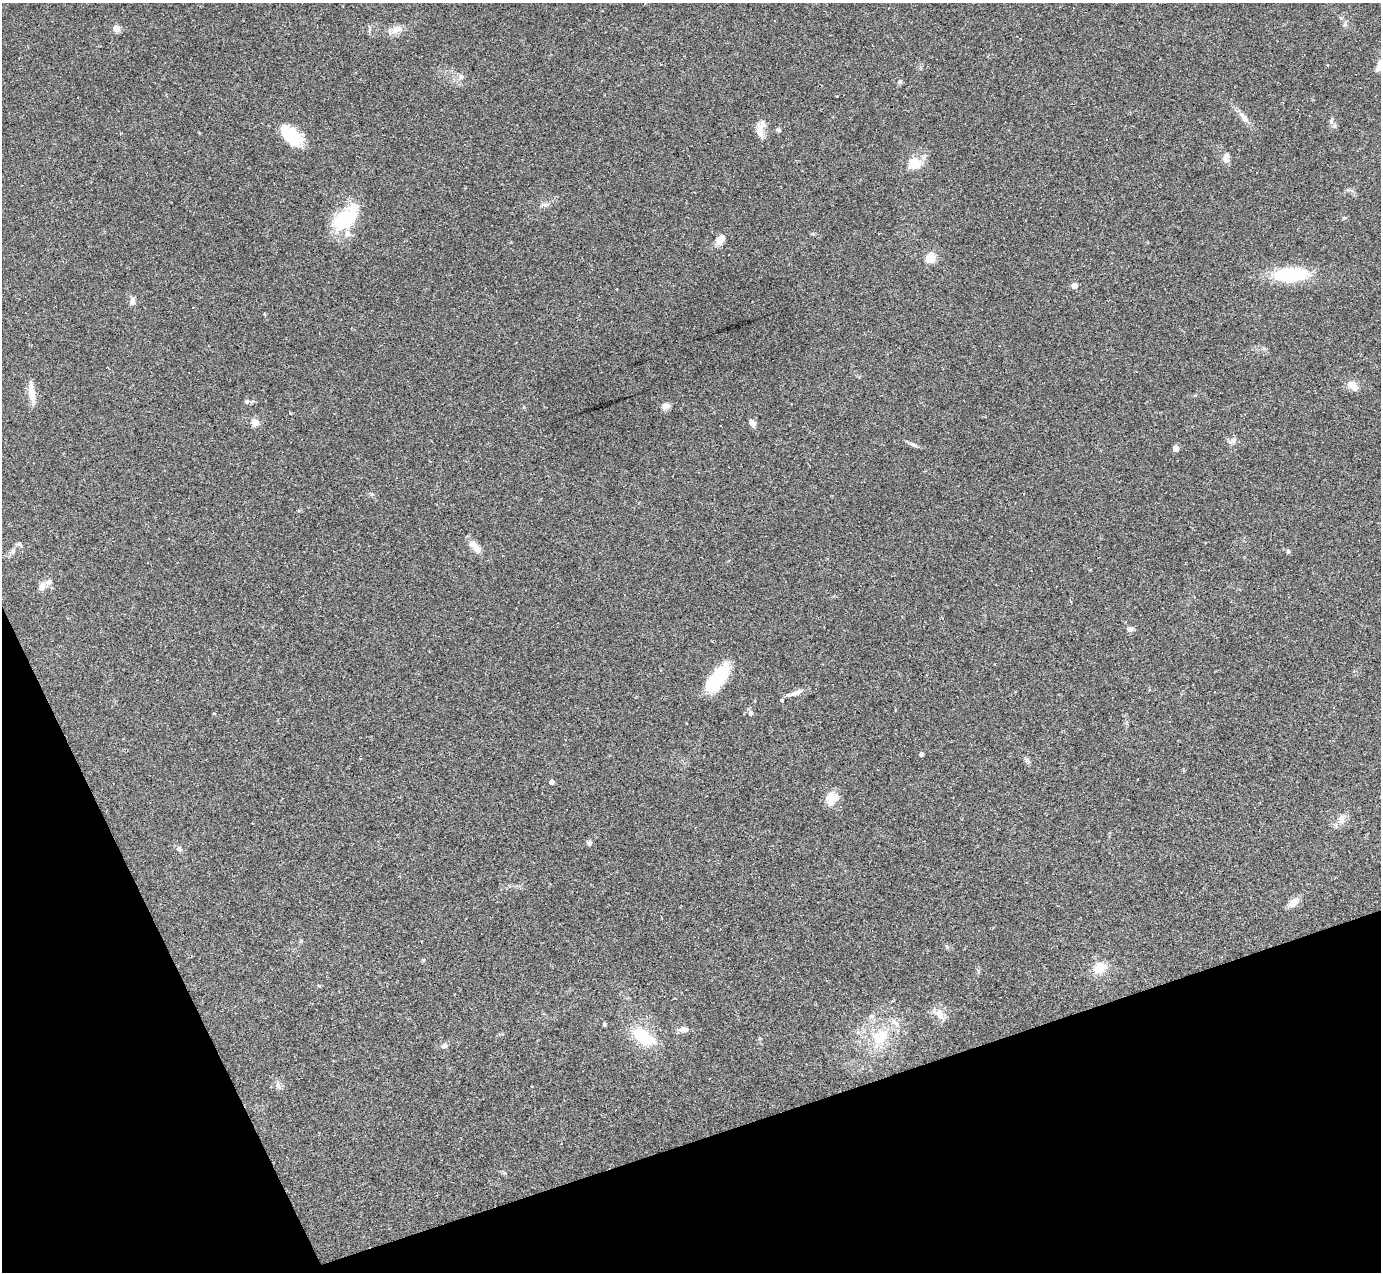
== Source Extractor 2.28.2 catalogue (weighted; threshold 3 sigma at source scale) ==
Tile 14 of 4 x 4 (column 2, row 4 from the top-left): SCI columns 1381-2759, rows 276-1545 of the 5518 x 5503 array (HDU 1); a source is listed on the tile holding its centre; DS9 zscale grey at full resolution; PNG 1383 x 1274 px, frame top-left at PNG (2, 3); no overlay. Shown black and unused: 17% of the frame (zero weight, under 2 of 3 exposures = <1% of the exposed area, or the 3 px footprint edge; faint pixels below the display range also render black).
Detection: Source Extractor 2.28.2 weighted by HDU 2 'WHT'; one run over the whole footprint, this tile lists its part. Background 0.0882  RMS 0.006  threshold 0.0271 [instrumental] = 3 sigma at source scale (4.5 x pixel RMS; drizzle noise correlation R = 1.50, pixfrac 1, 0.05/0.05 arcsec/px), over >= 5 px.
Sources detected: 65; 7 cosmic-ray / hot-pixel residue — not listed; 4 inside a brighter listed object's ellipse — not listed separately; the other 54 listed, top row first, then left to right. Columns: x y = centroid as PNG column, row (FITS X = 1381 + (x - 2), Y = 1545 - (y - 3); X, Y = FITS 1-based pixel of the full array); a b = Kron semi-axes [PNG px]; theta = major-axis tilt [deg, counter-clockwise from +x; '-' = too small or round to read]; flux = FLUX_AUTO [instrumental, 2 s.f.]
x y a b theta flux
116 28 5 4 - 13
396 30 18 8 16 4.8
1380 65 17 11 55 7.6
461 77 7 5 46 1.5
900 82 5 5 - 1.3
1244 117 17 7 -53 4.1
760 130 18 8 -87 5.3
778 130 7 5 -21 0.94
291 135 25 13 -39 25
1226 157 15 7 83 3.2
915 163 15 14 - 10
545 205 9 6 11 2
346 218 36 20 41 28
720 239 14 9 52 5
930 257 14 11 51 5.9
1290 274 39 15 3 33
1074 286 5 4 - 5.8
132 302 10 7 85 2.2
1353 385 15 9 -40 5.2
31 392 24 7 -82 7.5
247 401 7 5 82 1.1
666 406 11 8 31 2.8
255 422 10 9 - 3.8
752 423 9 6 -57 2.6
1233 440 11 7 45 2.3
913 444 11 4 -11 1.5
1176 448 5 5 - 4.7
19 544 9 5 -47 1.1
475 547 18 8 -54 6.3
1288 551 6 4 89 0.98
148 562 3 2 - 0.51
42 587 12 8 69 2.9
1129 629 9 7 6 1.8
717 679 34 13 54 29
1214 691 2 2 - 0.45
796 692 20 6 21 3.3
1333 708 3 3 - 0.56
751 713 5 5 - 1.3
921 754 4 3 - 1.6
551 782 4 4 - 2.8
833 797 17 13 -7 7.2
1341 818 10 9 - 3.4
589 843 6 6 - 1.5
179 849 8 6 -21 1.5
1293 902 12 8 35 6
1100 968 6 5 - 20
940 1014 16 9 -54 5.3
871 1016 6 6 - 1.4
604 1024 4 4 - 1.2
684 1030 13 6 4 3.3
643 1037 23 13 -33 25
880 1037 27 17 40 20
445 1046 8 6 -8 1.6
278 1086 10 5 -64 1.8
Isophote crosses this tile's border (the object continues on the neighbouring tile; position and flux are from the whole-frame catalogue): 1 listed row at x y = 1380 65
Unlisted compact peaks at least as high as the median listed source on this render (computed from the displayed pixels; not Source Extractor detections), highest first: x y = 1344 218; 1332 119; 1345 25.